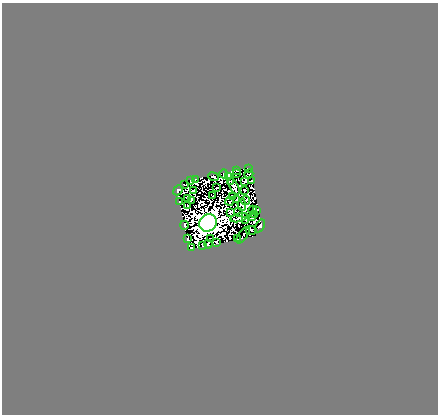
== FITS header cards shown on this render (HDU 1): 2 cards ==
NAXIS1  =                  436
NAXIS2  =                  412

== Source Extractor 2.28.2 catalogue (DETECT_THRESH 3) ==
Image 436 x 412 px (HDU 1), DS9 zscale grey, 1 PNG px = 1 image px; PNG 440 x 416 px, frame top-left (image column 1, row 412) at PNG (2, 3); each listed source drawn as its Kron ellipse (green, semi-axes under 4 px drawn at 4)
Background 5.6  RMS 1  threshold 3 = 3 sigma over >= 5 px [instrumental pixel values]
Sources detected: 76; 28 with non-positive FLUX_AUTO (blend fragments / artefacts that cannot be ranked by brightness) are neither listed nor drawn; the other 48 listed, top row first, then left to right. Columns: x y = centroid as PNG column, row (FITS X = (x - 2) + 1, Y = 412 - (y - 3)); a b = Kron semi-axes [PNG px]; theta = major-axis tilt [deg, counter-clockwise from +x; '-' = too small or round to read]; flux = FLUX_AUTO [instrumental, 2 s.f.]
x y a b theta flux
248 168 3 2 - 140
237 170 3 2 - 120
224 174 4 2 - 200
237 174 2 2 - 130
249 174 4 3 - 120
229 176 3 2 - 120
213 177 5 2 - 120
196 179 3 2 - 54
190 181 3 2 - 91
230 181 3 2 - 56
245 181 3 2 - 49
252 181 3 2 - 110
184 185 3 2 - 79
234 186 9 4 -64 12
217 188 3 2 - 52
178 190 5 3 - 360
193 190 3 2 - 100
245 190 3 2 - 10
213 196 2 2 - 77
233 196 4 2 - 8.6
187 198 2 2 - 54
191 200 3 2 - 37
237 200 3 2 - 110
246 200 4 2 - 5
180 201 3 3 - 45
230 201 4 2 - 110
188 205 2 2 - 39
242 205 6 4 -88 49
253 210 4 2 - 71
256 211 3 2 - 37
231 212 4 3 - 94
239 212 5 2 - 29
255 214 4 2 - 76
239 218 9 4 14 120
253 218 3 2 - 7.5
246 220 4 3 - 13
208 223 9 8 - 420000
184 225 4 2 - 120
260 226 7 4 58 200
251 230 5 2 - 130
243 235 9 2 55 2.1
211 238 4 2 - 66
187 239 3 2 - 13
237 239 3 2 - 180
216 243 3 2 - 58
208 244 4 3 - 69
203 245 3 2 - 190
191 248 3 2 - 46
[28 non-positive-flux detections neither listed nor drawn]